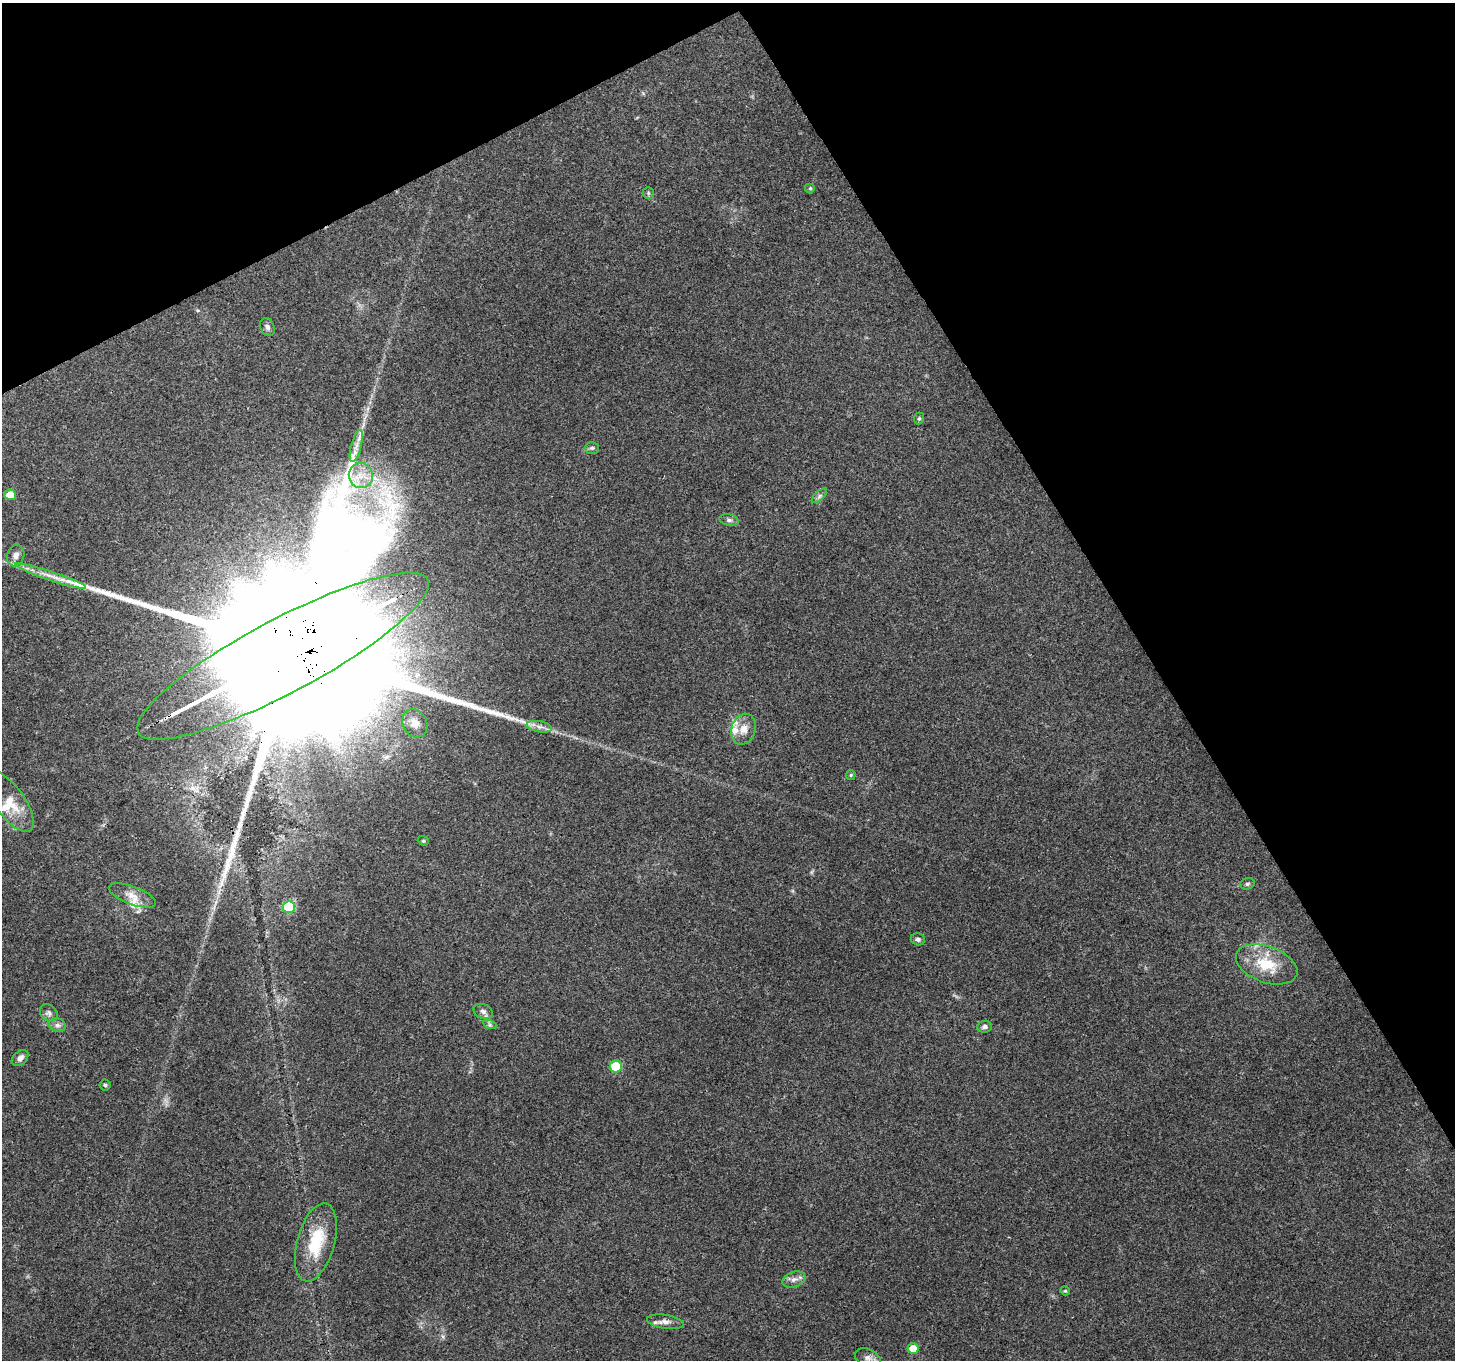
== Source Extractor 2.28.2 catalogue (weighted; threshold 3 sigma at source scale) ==
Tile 3 of 4 x 4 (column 3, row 1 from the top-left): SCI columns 2906-4358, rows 4182-5539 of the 5814 x 5707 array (HDU 1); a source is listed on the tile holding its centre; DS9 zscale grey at full resolution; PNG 1457 x 1362 px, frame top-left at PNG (2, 3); each listed source drawn as its Kron ellipse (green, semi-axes under 4 px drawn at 4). Shown black and unused: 28% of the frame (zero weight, under 3 of 4 exposures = <1% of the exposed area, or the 3 px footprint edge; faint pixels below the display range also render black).
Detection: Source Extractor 2.28.2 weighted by HDU 2 'WHT'; one run over the whole footprint, this tile lists its part. Background 0.206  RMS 0.0076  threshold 0.0343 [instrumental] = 3 sigma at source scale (4.5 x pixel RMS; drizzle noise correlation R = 1.50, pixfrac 1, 0.0396/0.0396 arcsec/px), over >= 5 px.
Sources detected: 44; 6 inside a brighter listed object's ellipse — not listed separately; the other 38 listed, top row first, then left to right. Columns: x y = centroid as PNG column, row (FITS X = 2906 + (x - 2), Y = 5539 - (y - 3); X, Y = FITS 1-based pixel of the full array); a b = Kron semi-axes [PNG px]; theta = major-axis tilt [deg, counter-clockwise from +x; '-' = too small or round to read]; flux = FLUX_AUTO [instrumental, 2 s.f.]
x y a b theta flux
810 188 5 5 - 1
648 193 6 5 - 1.3
267 327 9 7 -66 2.4
919 418 6 5 - 1.3
356 446 16 5 75 4.9
592 448 7 6 - 1.7
361 475 13 12 - 11
10 495 6 5 - 11
819 496 9 4 42 2
729 520 9 5 -14 2.1
16 555 11 8 73 4.5
51 576 37 4 -18 10
283 656 164 37 28 120000
415 723 15 12 -62 8.2
539 727 13 5 -10 4
744 729 16 12 74 8.2
851 775 5 4 - 0.9
9 801 36 15 -54 18
423 841 6 4 -20 1
1247 884 7 5 15 1.5
132 896 25 9 -20 9.2
289 907 6 6 - 44
918 939 7 6 - 2
1267 964 32 18 -20 27
483 1011 10 7 -24 3.2
49 1013 10 7 -44 2.5
57 1025 9 6 -14 2.7
490 1025 7 4 -18 1.4
984 1027 7 6 - 2.3
20 1058 9 6 42 3.6
616 1067 6 6 - 30
105 1085 5 5 - 1.2
316 1242 40 18 75 34
794 1279 12 7 21 4.1
1065 1291 5 4 - 0.87
665 1322 18 7 -9 4.9
913 1349 5 5 - 16
868 1358 13 9 -25 5.3
Overlapping masked pixels (flux is a lower limit): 1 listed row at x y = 283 656